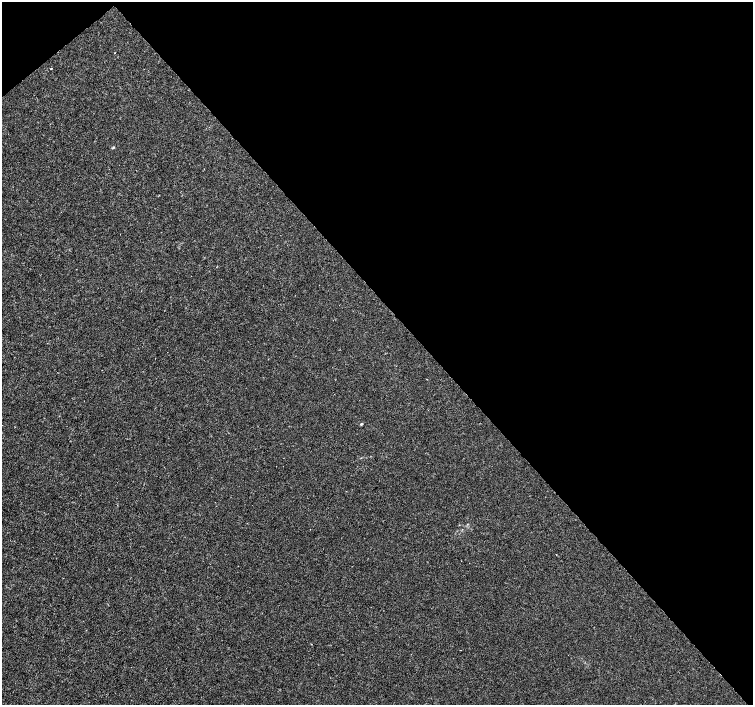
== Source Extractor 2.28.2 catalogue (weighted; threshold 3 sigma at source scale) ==
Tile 3 of 4 x 4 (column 3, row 1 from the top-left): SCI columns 3008-4509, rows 4424-5828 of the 6011 x 5972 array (HDU 1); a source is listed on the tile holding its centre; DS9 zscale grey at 2 x 2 block average (1 PNG px = mean of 2 x 2 image px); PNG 755 x 707 px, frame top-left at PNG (2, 2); no overlay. Shown black and unused: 44% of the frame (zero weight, under 3 of 4 exposures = <1% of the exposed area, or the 3 px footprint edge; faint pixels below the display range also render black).
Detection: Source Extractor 2.28.2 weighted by HDU 2 'WHT'; one run over the whole footprint, this tile lists its part. Background -1.22e-04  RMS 0.0012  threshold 0.00541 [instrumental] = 3 sigma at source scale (4.5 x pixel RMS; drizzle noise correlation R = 1.50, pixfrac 1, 0.0396/0.0396 arcsec/px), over >= 5 px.
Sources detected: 4; all 4 listed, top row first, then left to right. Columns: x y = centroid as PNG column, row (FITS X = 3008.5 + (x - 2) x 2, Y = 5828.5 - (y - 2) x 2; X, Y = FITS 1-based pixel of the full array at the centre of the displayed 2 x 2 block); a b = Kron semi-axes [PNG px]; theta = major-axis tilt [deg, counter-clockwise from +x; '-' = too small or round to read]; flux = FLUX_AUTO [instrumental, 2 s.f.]
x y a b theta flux
51 68 2 2 - 0.18
113 147 4 2 - 0.2
361 424 3 2 - 0.29
556 554 2 2 - 0.19